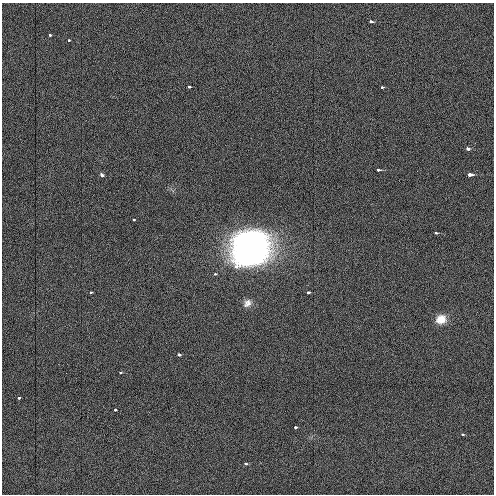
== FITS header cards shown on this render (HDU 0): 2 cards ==
NAXIS1  =                  492 / Axis length
NAXIS2  =                  492 / Axis length

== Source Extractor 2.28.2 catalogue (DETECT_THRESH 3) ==
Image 492 x 492 px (HDU 0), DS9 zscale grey, 1 PNG px = 1 image px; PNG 496 x 496 px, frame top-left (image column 1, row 492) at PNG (2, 3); no overlay
Background 6.26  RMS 3.5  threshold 10.5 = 3 sigma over >= 5 px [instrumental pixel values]
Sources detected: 25; all 25 listed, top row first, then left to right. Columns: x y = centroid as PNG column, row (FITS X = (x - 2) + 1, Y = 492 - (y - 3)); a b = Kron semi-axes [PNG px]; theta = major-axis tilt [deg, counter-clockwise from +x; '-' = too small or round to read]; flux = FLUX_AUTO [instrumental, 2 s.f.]
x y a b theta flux
371 21 4 3 - 1200
50 35 3 3 - 550
68 40 3 3 - 550
189 87 3 3 - 1200
382 87 3 2 - 540
467 148 4 3 - 990
378 170 3 3 - 920
102 175 4 3 - 1900
469 175 4 3 - 3300
134 219 3 3 - 450
436 233 3 2 - 820
250 248 36 33 38 74000
238 249 5 4 - 2500
215 274 3 2 - 440
90 292 3 3 - 550
308 292 3 3 - 820
247 303 12 9 44 1400
441 319 11 9 21 2500
179 354 3 3 - 1100
120 373 3 3 - 550
19 397 3 3 - 1100
115 410 3 3 - 730
295 427 3 3 - 710
462 434 3 3 - 360
245 464 3 3 - 970